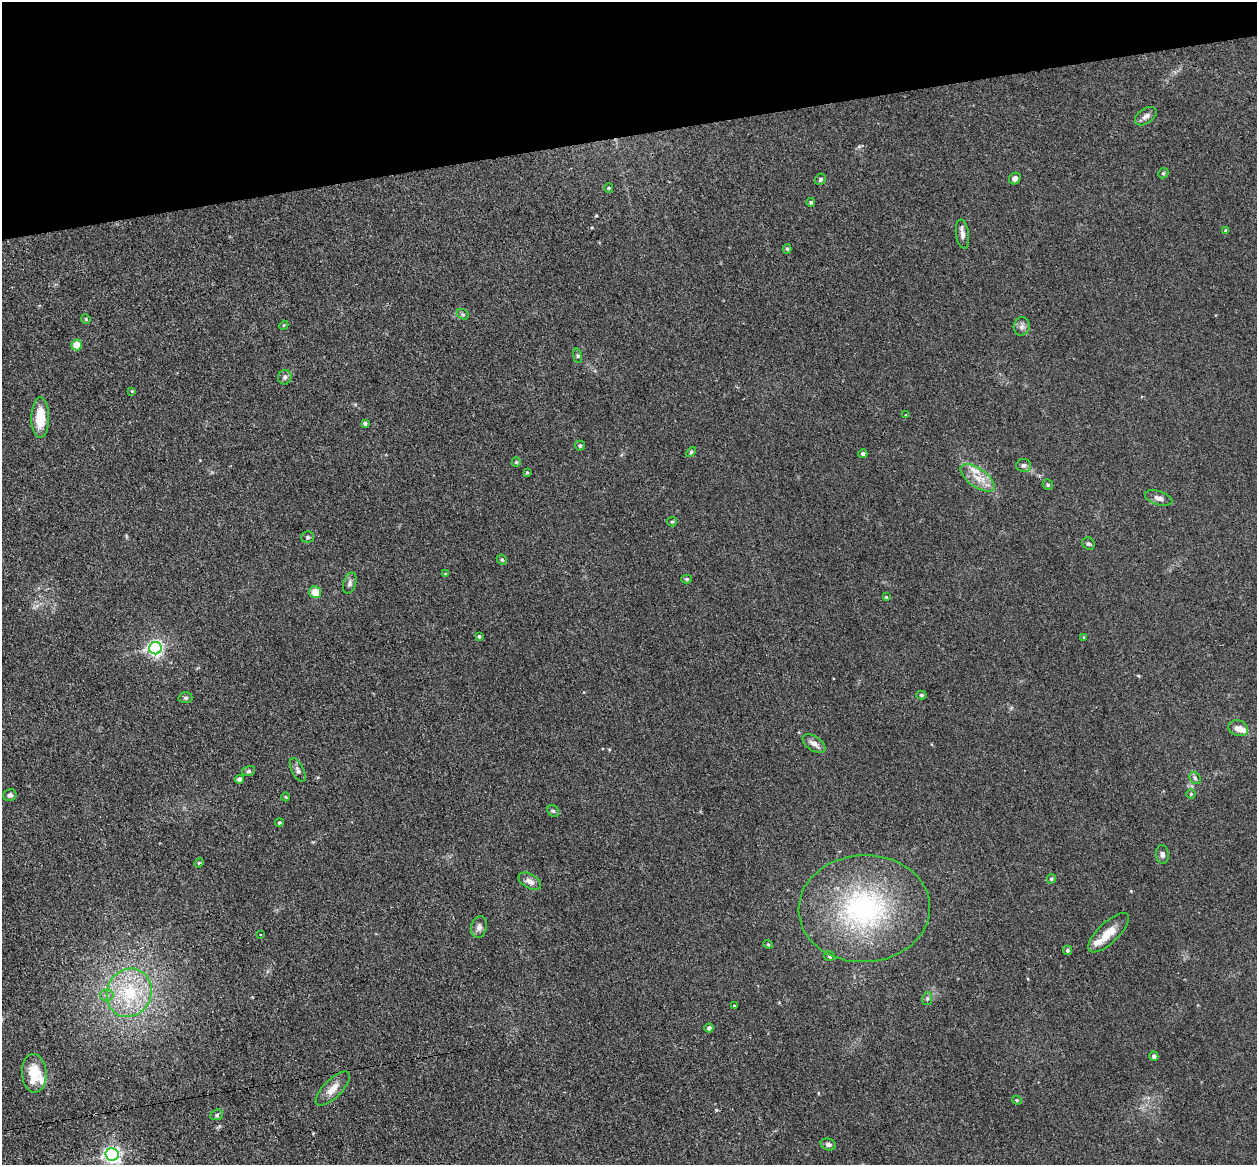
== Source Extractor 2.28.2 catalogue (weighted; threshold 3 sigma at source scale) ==
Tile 3 of 4 x 4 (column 3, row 1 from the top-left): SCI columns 2569-3823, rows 3643-4805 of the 5135 x 5078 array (HDU 1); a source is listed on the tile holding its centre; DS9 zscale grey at full resolution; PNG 1259 x 1167 px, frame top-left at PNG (2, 2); each listed source drawn as its Kron ellipse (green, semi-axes under 4 px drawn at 4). Shown black and unused: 12% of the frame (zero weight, under 3 of 4 exposures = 6% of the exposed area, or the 3 px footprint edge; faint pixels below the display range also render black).
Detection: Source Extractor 2.28.2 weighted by HDU 2 'WHT'; one run over the whole footprint, this tile lists its part. Background 0.0396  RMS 0.0045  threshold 0.0201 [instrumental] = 3 sigma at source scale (4.5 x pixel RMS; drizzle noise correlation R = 1.50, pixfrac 1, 0.05/0.05 arcsec/px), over >= 5 px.
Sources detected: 82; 5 inside a brighter listed object's ellipse — not listed separately; the other 77 listed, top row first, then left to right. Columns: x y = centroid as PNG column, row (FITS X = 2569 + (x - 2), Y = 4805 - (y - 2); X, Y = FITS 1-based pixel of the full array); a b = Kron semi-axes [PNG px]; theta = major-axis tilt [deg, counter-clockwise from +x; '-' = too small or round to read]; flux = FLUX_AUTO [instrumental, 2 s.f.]
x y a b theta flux
1146 116 12 7 35 2.1
1163 173 5 4 - 0.58
820 179 6 5 - 0.87
1015 179 6 5 - 1.5
609 188 5 4 - 0.48
811 202 4 4 - 0.62
1226 230 4 3 - 0.51
962 234 15 6 -82 2.1
787 249 5 4 - 0.68
463 314 6 4 -29 0.72
86 319 5 4 - 0.5
284 325 5 3 - 0.4
1022 326 9 8 - 1.8
77 345 5 5 - 6.1
577 356 7 4 -81 0.63
285 377 7 6 - 1.3
132 391 4 4 - 0.34
906 415 3 3 - 0.31
40 418 20 9 90 12
365 423 4 3 - 1
580 446 5 5 - 0.79
691 452 6 3 46 0.49
863 454 4 4 - 1.1
516 462 5 4 - 0.49
1023 465 7 6 - 1.4
527 472 4 3 - 0.52
978 478 20 9 -36 6.1
1048 485 5 5 - 0.73
1159 498 14 6 -17 2.4
672 522 5 4 - 0.54
308 537 6 5 - 0.97
1089 544 6 5 - 0.83
502 560 5 4 - 0.7
445 574 4 3 - 0.43
687 579 5 4 - 0.78
350 583 11 6 73 1.4
315 592 6 6 - 5.7
886 597 3 3 - 0.43
479 636 4 4 - 0.68
1084 637 3 3 - 0.47
155 648 6 6 - 140
921 695 5 4 - 0.79
185 698 7 5 -1 0.84
1238 728 10 7 -19 3.1
814 744 13 7 -34 2.7
298 770 13 6 -64 1.6
249 771 6 5 - 0.82
1195 778 6 5 - 0.98
240 779 4 4 - 2
1191 794 4 4 - 0.46
10 795 7 6 - 1.2
286 797 4 3 - 0.38
553 811 6 5 - 0.77
279 822 4 4 - 0.56
1162 854 9 6 -85 1.3
199 863 5 4 - 0.5
1051 879 5 4 - 0.73
530 881 12 7 -30 2.6
864 909 66 53 3 81
479 927 11 7 75 2
1109 933 26 10 44 7
260 935 3 2 - 0.47
768 944 4 4 - 0.53
1067 950 4 4 - 1
830 956 5 5 - 0.85
129 993 24 22 68 26
107 995 7 6 - 1.5
927 999 6 5 - 0.76
734 1005 4 2 - 0.31
709 1028 4 4 - 1.2
1154 1056 4 4 - 1.4
34 1073 19 12 -86 10
333 1089 22 9 45 4.7
1017 1100 5 4 - 0.58
217 1115 6 5 - 0.81
828 1144 8 5 -18 1.3
112 1154 6 6 - 160